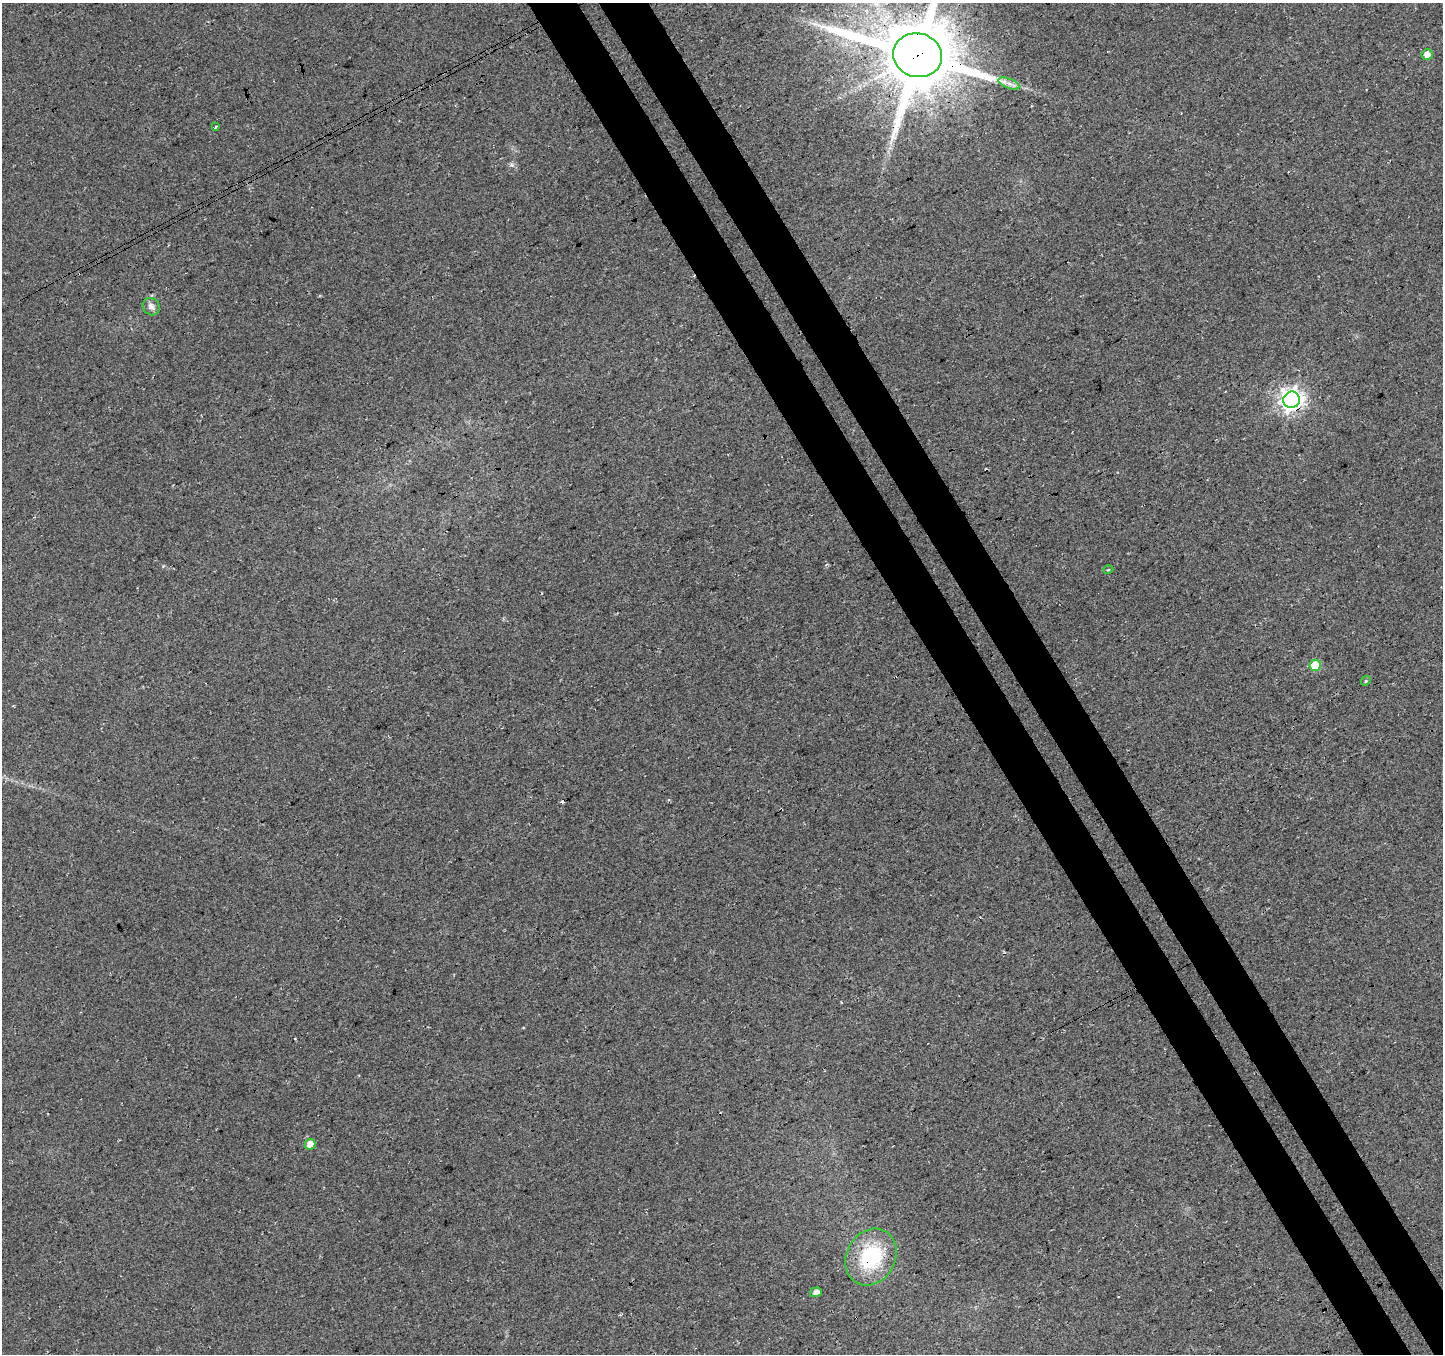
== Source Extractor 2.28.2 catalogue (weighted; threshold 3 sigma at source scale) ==
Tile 6 of 4 x 4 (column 2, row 2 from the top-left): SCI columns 1497-2937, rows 2900-4251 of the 5871 x 5740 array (HDU 1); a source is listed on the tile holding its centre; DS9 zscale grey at full resolution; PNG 1445 x 1356 px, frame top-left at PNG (2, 3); each listed source drawn as its Kron ellipse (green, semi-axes under 4 px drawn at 4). Shown black and unused: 7% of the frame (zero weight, under 3 of 4 exposures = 5% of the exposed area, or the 3 px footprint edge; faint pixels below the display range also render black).
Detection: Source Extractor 2.28.2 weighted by HDU 2 'WHT'; one run over the whole footprint, this tile lists its part. Background 0.0524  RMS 0.0082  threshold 0.0367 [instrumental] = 3 sigma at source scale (4.5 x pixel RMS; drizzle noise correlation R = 1.50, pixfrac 1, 0.0396/0.0396 arcsec/px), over >= 5 px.
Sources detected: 13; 1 cosmic-ray / hot-pixel residue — neither listed nor drawn; the other 12 listed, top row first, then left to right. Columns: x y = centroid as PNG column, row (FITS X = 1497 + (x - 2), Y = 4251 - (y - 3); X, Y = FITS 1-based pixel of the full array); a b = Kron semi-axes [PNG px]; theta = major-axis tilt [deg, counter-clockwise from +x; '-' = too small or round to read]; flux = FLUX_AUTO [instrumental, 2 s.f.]
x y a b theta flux
1427 54 5 5 - 5.8
917 55 25 22 -14 8700
1009 83 11 5 -22 3.5
216 127 4 2 - 1.6
151 307 9 8 - 4
1292 400 8 8 - 580
1108 570 5 3 - 0.78
1315 665 5 5 - 24
1366 681 5 4 - 1.2
310 1144 5 5 - 8.2
871 1257 29 24 61 61
816 1292 6 4 18 3.5
Overlapping masked pixels (flux is a lower limit): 3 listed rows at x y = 917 55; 1292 400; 871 1257
Isophote crosses this tile's border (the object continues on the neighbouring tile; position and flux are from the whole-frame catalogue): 1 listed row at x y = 917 55